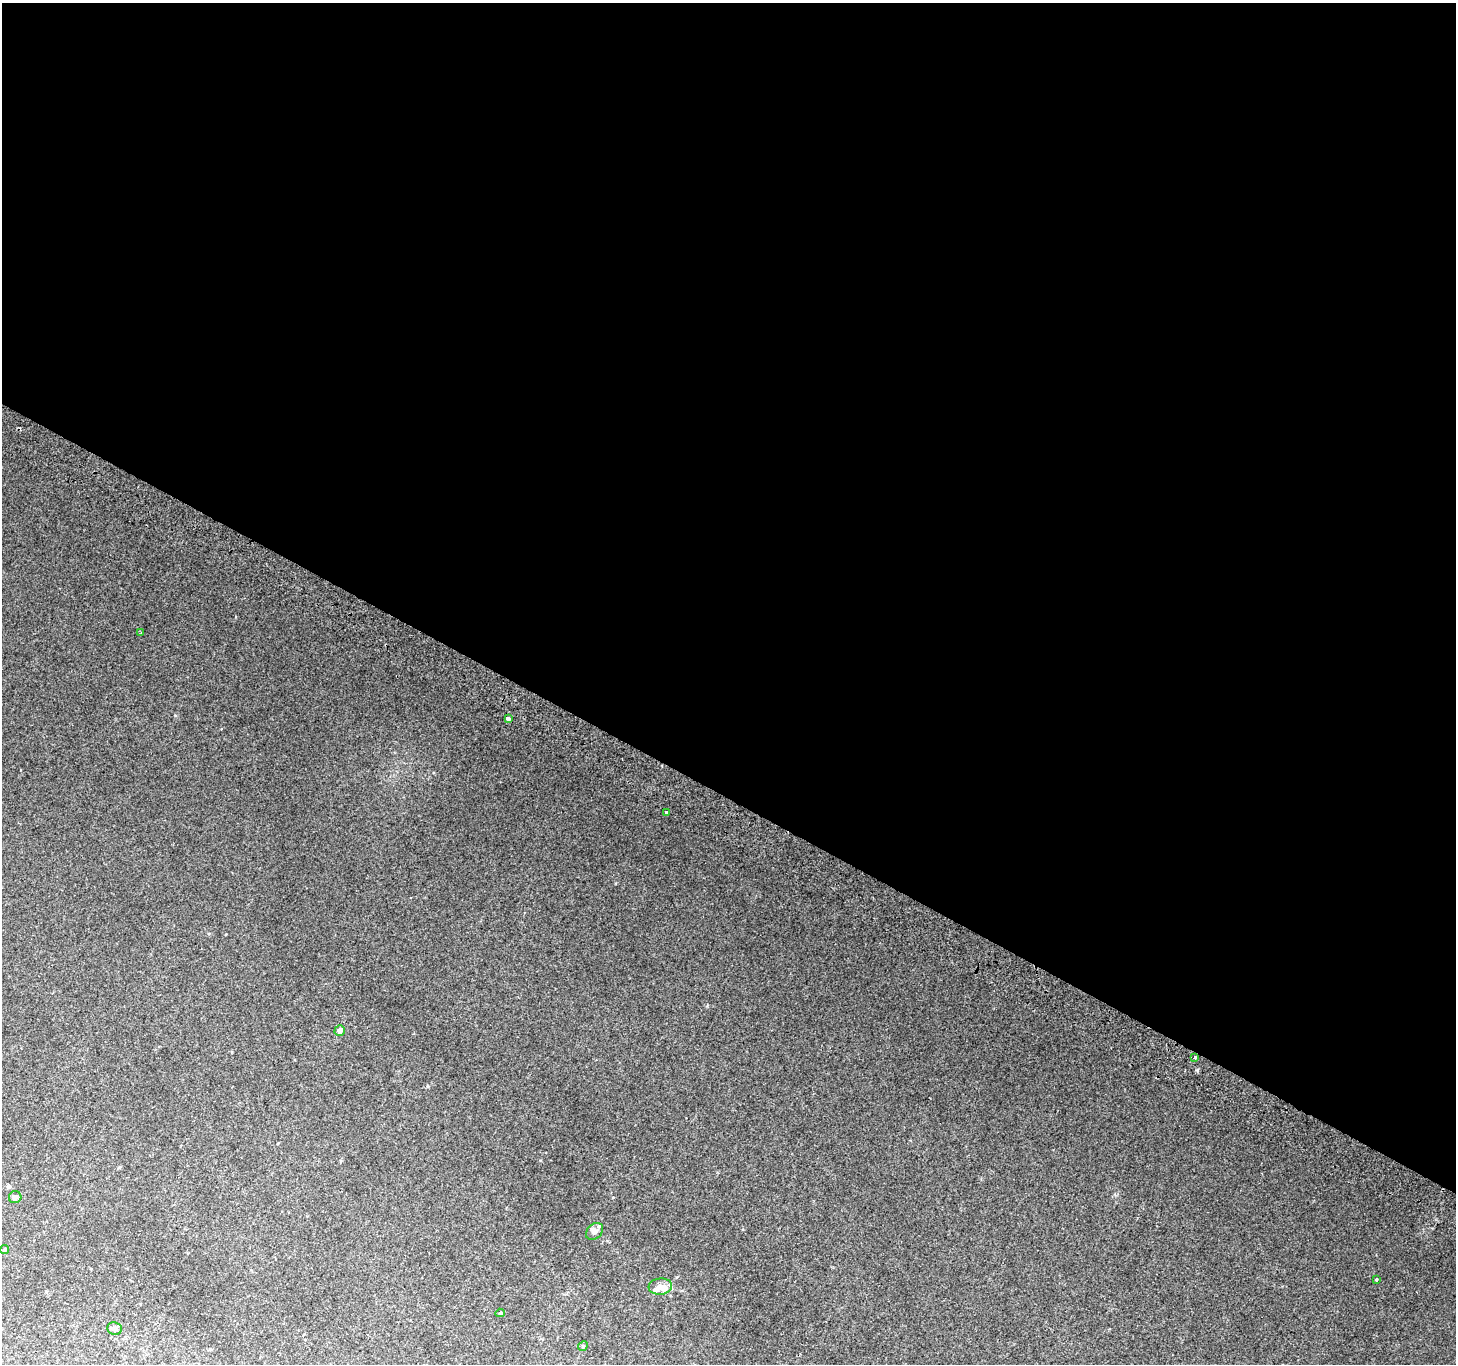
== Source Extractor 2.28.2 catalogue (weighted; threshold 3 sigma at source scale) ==
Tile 3 of 4 x 4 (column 3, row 1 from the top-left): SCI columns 2939-4392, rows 4386-5747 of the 5868 x 5981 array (HDU 1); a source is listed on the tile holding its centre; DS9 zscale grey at full resolution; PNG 1458 x 1366 px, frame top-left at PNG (2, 3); each listed source drawn as its Kron ellipse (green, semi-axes under 4 px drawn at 4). Shown black and unused: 58% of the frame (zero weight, under 2 of 3 exposures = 2% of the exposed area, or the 3 px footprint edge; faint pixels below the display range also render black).
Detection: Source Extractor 2.28.2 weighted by HDU 2 'WHT'; one run over the whole footprint, this tile lists its part. Background 0.0659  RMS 0.011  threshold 0.0492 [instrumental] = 3 sigma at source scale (4.5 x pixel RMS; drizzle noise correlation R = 1.50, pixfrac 1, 0.0396/0.0396 arcsec/px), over >= 5 px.
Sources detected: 16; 3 inside a brighter listed object's ellipse — not listed separately; the other 13 listed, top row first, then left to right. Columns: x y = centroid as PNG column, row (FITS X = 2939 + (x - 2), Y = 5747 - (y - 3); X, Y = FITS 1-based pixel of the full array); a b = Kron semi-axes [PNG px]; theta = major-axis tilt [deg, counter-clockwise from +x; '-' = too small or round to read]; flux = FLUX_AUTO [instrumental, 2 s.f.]
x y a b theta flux
141 633 3 2 - 1.1
508 718 3 3 - 24
666 812 3 3 - 1.7
340 1030 5 5 - 5.7
1194 1057 3 3 - 6.6
15 1197 6 6 - 3.4
594 1231 10 7 43 5
5 1249 4 4 - 1.5
1376 1279 3 3 - 3
660 1287 12 8 6 7.4
500 1313 5 4 - 1.7
114 1328 7 6 - 3.8
583 1346 5 4 - 1.3
Unlisted compact peaks at least as high as the median listed source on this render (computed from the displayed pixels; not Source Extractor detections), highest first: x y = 1196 1070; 707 1006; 175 715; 428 1086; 613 1197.